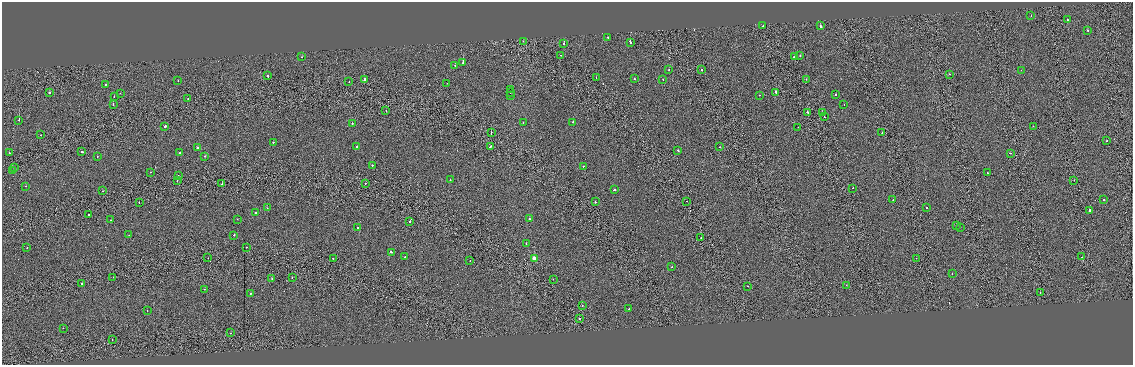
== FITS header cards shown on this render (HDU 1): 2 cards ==
NAXIS1  =                 2261
NAXIS2  =                  726

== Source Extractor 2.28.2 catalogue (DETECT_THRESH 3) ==
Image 2261 x 726 px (HDU 1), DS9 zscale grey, zoomed out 1/2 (1 PNG px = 2 x 2 image px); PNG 1135 x 367 px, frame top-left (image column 1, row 726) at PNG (2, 2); each listed source drawn as its Kron ellipse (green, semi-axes under 4 px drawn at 4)
Background 0.0043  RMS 0.89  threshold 2.68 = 3 sigma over >= 5 px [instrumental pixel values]
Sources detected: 144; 10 cannot appear on this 1/2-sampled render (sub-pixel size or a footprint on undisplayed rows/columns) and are neither listed nor drawn; the other 134 listed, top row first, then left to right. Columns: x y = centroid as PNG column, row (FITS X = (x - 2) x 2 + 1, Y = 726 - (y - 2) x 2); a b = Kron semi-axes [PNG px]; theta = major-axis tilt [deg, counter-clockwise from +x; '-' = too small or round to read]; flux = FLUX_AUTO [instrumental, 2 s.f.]
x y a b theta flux
1031 15 2 2 - 190
1067 20 2 1 - 470
763 26 2 2 - 530
820 26 3 2 - 690
1087 30 2 2 - 560
608 37 2 2 - 830
523 41 2 1 - 380
630 42 3 2 - 2700
564 44 2 2 - 570
561 55 2 1 - 280
800 56 2 2 - 570
302 57 2 1 - 210
794 57 3 2 - 1400
463 63 3 2 - 3300
455 65 2 2 - 470
669 70 2 2 - 320
701 70 2 1 - 600
1021 70 2 2 - 240
949 74 2 1 - 300
268 76 2 2 - 750
596 78 2 1 - 250
364 79 2 2 - 1100
634 79 2 2 - 370
663 79 2 1 - 210
806 79 2 1 - 350
178 81 2 1 - 170
349 82 2 2 - 330
447 83 2 1 - 280
105 85 2 2 - 410
510 90 2 1 - 95000
50 92 3 2 - 940
510 92 2 1 - 62000
776 92 3 2 - 1400
120 93 2 1 - 310
836 94 2 2 - 620
510 95 3 1 - 23000
759 95 2 1 - 280
114 97 2 2 - 440
188 99 2 1 - 170
113 105 2 2 - 380
844 105 2 1 - 240
386 111 2 1 - 130
807 112 3 2 - 1100
822 113 2 2 - 1100
824 117 2 2 - 630
19 120 2 2 - 1200
573 122 2 1 - 1300
523 123 2 2 - 320
352 124 2 2 - 880
165 126 2 2 - 950
1033 126 2 2 - 350
798 127 2 1 - 130
491 133 2 1 - 530
882 133 2 1 - 320
40 135 2 2 - 300
1107 141 2 1 - 2800
273 142 2 2 - 370
357 146 2 2 - 1400
490 146 2 2 - 760
719 147 2 2 - 190
197 148 2 2 - 1300
678 150 2 2 - 1200
82 152 2 2 - 2000
180 152 2 2 - 710
9 153 2 2 - 330
1010 153 2 1 - 1600
97 156 2 1 - 220
205 156 2 2 - 620
372 165 2 2 - 490
583 166 2 2 - 590
14 168 2 1 - 1400
13 170 2 1 - 520
150 172 2 2 - 140
987 173 2 2 - 290
178 176 2 2 - 480
177 180 2 1 - 430
450 180 2 2 - 600
1074 180 2 1 - 620
365 183 2 1 - 330
222 184 2 1 - 500
26 186 2 2 - 470
853 188 2 2 - 970
614 190 2 2 - 920
103 191 2 1 - 320
893 200 2 2 - 370
1104 200 2 2 - 380
687 201 2 1 - 250
139 202 2 2 - 350
595 202 2 2 - 700
927 207 2 2 - 370
267 208 2 1 - 310
1089 210 3 2 - 2200
255 213 2 2 - 610
89 215 2 1 - 540
237 219 2 2 - 340
529 219 2 2 - 620
111 220 2 2 - 320
410 221 2 2 - 540
957 226 2 2 - 210
357 227 2 2 - 310
960 227 2 1 - 200
129 235 2 2 - 350
234 235 2 2 - 520
701 238 2 1 - 200
526 244 2 2 - 710
246 247 2 2 - 350
27 248 2 2 - 280
391 252 2 2 - 820
404 257 2 1 - 490
1082 257 2 1 - 280
208 258 2 1 - 130
333 258 2 2 - 760
916 258 2 1 - 180
534 259 3 3 - 2700
470 261 2 1 - 390
671 267 2 1 - 300
952 273 2 2 - 380
113 277 2 1 - 260
292 277 2 2 - 430
272 279 2 2 - 440
553 279 2 1 - 290
82 283 2 2 - 1600
846 285 2 2 - 250
748 286 2 2 - 470
204 289 2 2 - 250
250 293 2 2 - 130
1040 293 2 1 - 530
582 306 2 1 - 440
629 309 2 1 - 290
147 310 2 2 - 270
579 318 2 2 - 560
63 328 2 1 - 470
230 333 2 1 - 400
112 340 2 1 - 250
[10 sub-pixel or undisplayed-footprint detections neither listed nor drawn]